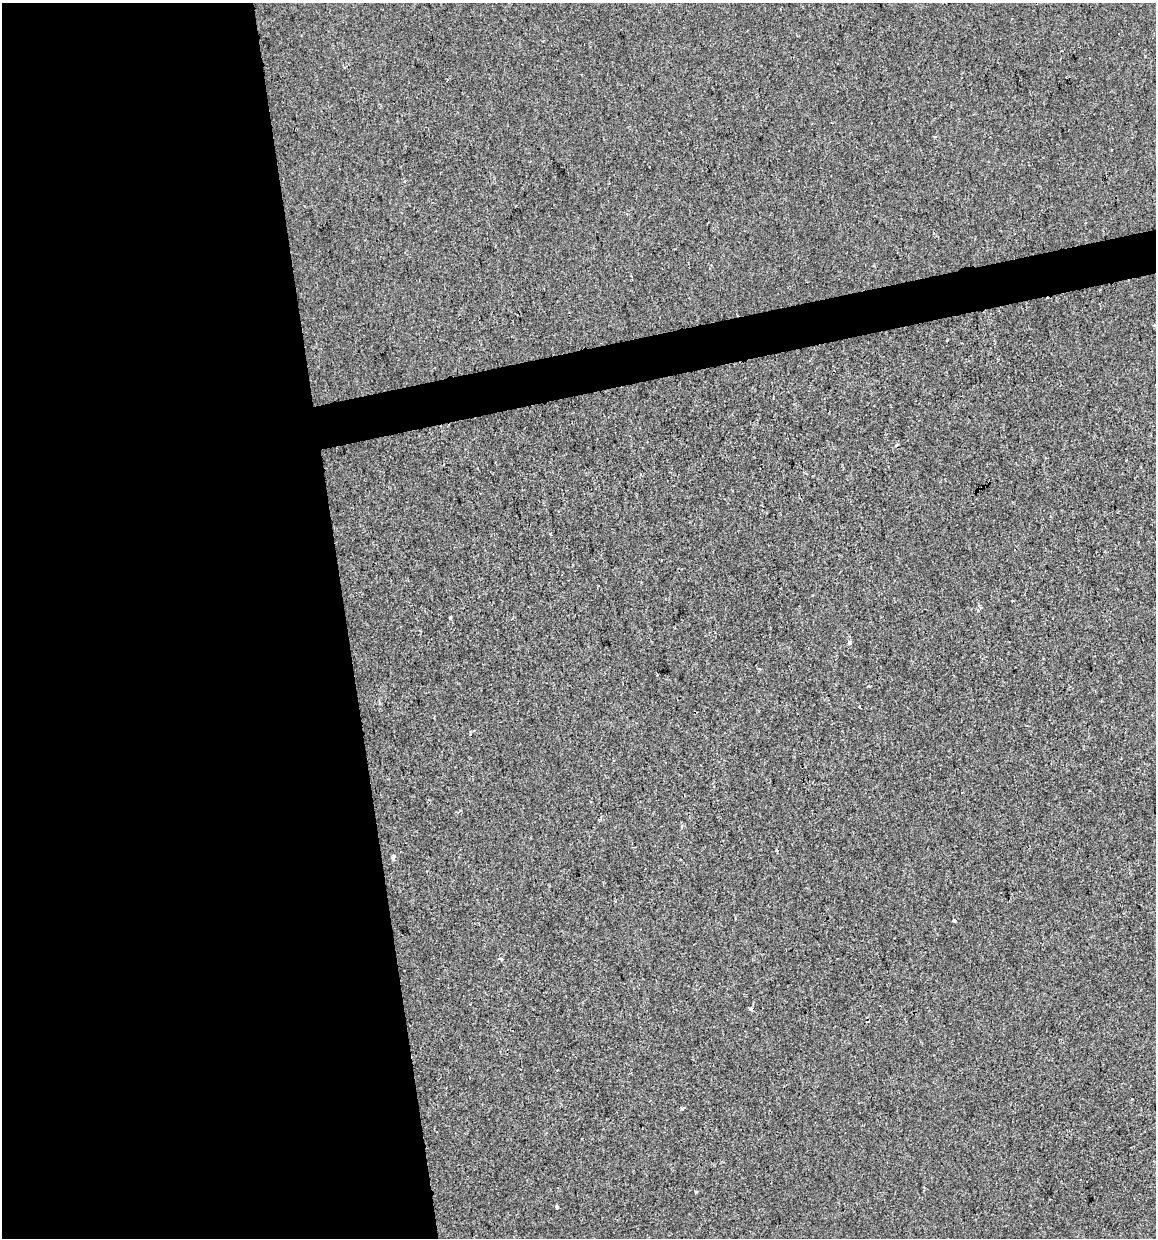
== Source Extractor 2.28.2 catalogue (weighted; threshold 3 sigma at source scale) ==
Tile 9 of 4 x 4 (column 1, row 3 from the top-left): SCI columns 32-1185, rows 1237-2472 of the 4724 x 4944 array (HDU 1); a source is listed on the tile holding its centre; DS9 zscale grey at full resolution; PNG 1158 x 1240 px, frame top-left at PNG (2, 3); no overlay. Shown black and unused: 32% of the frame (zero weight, under 2 of 3 exposures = <1% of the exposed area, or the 3 px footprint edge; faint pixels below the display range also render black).
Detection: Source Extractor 2.28.2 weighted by HDU 2 'WHT'; one run over the whole footprint, this tile lists its part. Background -8.66e-04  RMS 0.0043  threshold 0.0192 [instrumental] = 3 sigma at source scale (4.5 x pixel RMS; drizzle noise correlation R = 1.50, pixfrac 1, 0.0396/0.0396 arcsec/px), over >= 5 px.
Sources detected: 13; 4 cosmic-ray / hot-pixel residue — not listed; the other 9 listed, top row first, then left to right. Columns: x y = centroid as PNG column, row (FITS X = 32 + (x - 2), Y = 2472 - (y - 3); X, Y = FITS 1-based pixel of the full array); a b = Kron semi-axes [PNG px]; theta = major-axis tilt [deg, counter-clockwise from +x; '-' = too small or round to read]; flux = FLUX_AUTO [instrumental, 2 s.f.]
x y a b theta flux
450 617 3 3 - 1.3
850 643 4 3 - 2
869 686 4 3 - 0.39
393 857 6 4 42 1.1
954 921 3 3 - 1.4
501 959 5 4 - 0.64
750 1009 4 3 - 2.9
683 1108 4 3 - 1.3
556 1207 3 2 - 0.92